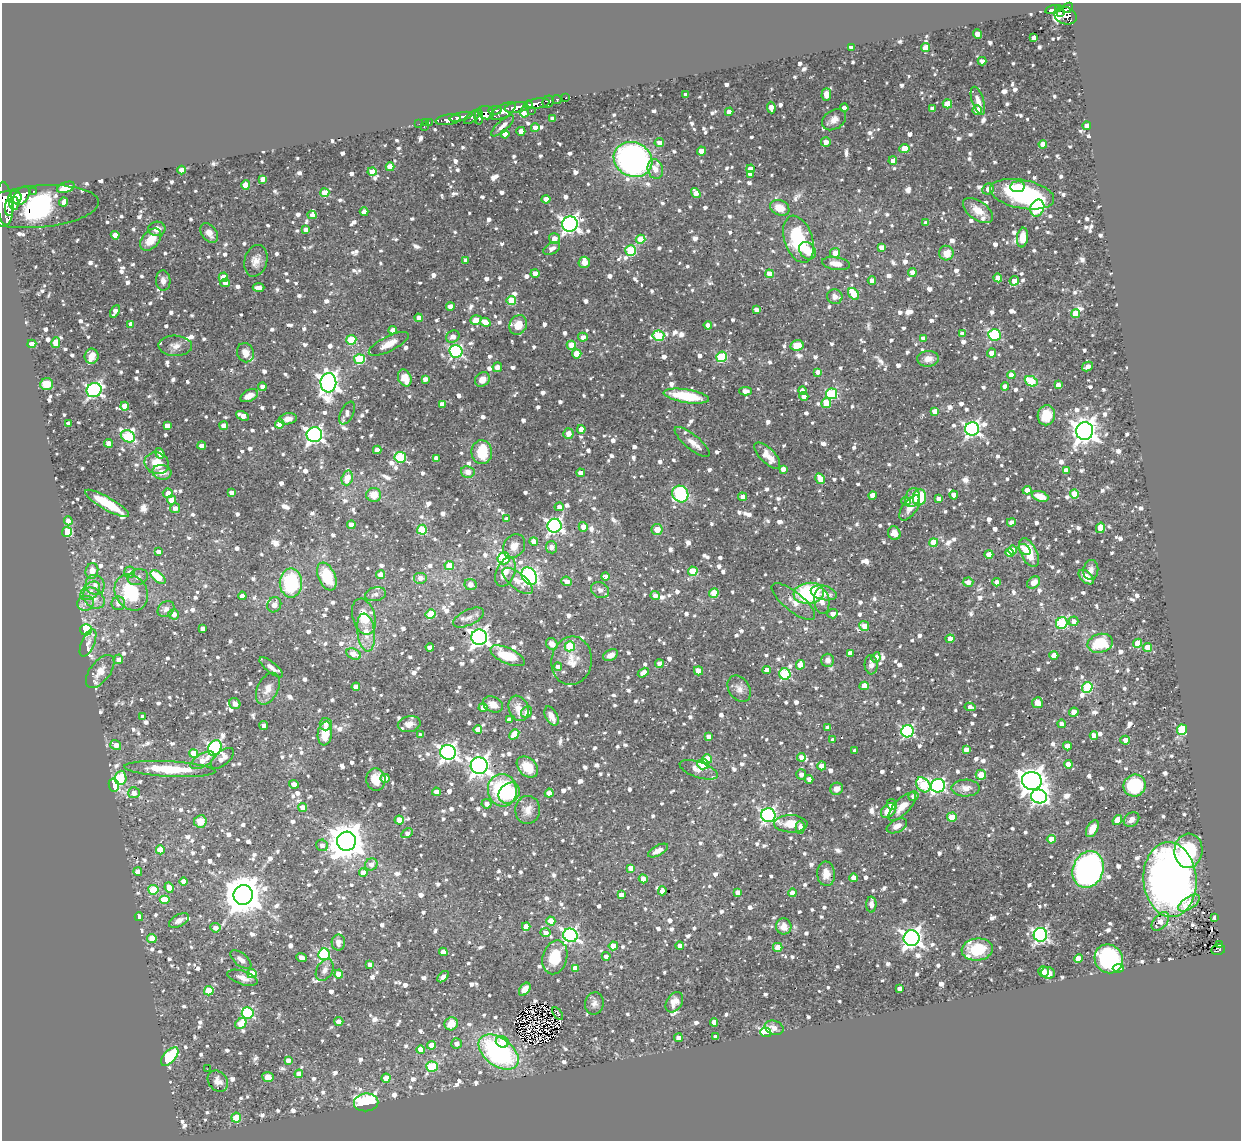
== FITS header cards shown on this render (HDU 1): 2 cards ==
NAXIS1  =                 1239
NAXIS2  =                 1138

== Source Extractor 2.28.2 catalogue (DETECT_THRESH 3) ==
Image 1239 x 1138 px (HDU 1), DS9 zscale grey, 1 PNG px = 1 image px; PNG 1243 x 1142 px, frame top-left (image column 1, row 1138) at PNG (2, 3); each listed source drawn as its Kron ellipse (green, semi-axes under 4 px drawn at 4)
Background 0.493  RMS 0.028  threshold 0.0827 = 3 sigma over >= 5 px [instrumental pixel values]
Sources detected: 1830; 2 with non-positive FLUX_AUTO (blend fragments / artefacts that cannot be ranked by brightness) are neither listed nor drawn; of the other 1828, the 500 brightest by FLUX_AUTO listed and drawn (1328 fainter detections omitted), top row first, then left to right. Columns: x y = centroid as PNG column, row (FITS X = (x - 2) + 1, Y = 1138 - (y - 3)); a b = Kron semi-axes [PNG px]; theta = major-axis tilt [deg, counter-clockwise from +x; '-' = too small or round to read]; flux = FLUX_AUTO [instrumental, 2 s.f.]
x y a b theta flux
1068 8 6 4 45 290
1058 9 4 3 - 130
1052 10 7 3 14 150
1061 12 3 3 - 42
1065 16 11 8 -20 560
977 34 5 4 - 19
1033 38 4 4 - 13
851 48 4 4 - 13
926 48 5 4 - 34
982 61 4 4 - 10
826 94 6 5 - 16
686 95 4 4 - 14
566 98 3 3 - 28
557 99 4 3 - 130
978 101 15 6 -72 15
548 102 6 5 - 200
537 103 12 5 8 830
947 104 5 4 - 49
529 105 4 3 - 490
516 107 12 5 9 1500
771 107 6 4 -83 18
844 108 4 4 - 16
932 108 4 4 - 11
495 110 7 3 8 280
977 110 5 4 - 54
503 111 14 6 30 830
525 111 6 4 76 120
531 111 3 2 - 21
729 112 4 4 - 17
486 113 8 6 -22 390
461 117 11 4 14 870
473 117 10 4 38 290
479 117 8 3 88 350
553 119 4 4 - 20
448 120 13 5 9 940
834 120 13 9 34 16
425 122 3 2 - 17
429 123 4 2 - 22
419 124 2 2 - 10
503 126 14 5 42 10
1087 126 4 4 - 17
424 127 3 2 - 44
535 128 4 4 - 26
521 131 4 4 - 16
505 134 4 4 - 20
826 142 5 4 - 13
659 143 5 4 - 14
1043 144 4 4 - 17
904 149 5 4 - 30
701 151 4 4 - 26
633 159 20 17 -27 570
893 160 4 4 - 13
390 167 4 4 - 36
655 169 10 7 -75 19
751 169 4 4 - 22
182 170 4 4 - 23
372 172 4 4 - 25
750 174 4 4 - 12
263 179 4 4 - 14
246 185 4 4 - 37
66 187 9 5 20 29
1017 187 7 5 7 25
988 189 6 5 - 13
33 191 3 3 - 58
325 193 4 4 - 46
696 193 5 4 - 23
1022 194 32 14 -11 240
22 196 10 6 52 1700
15 197 6 6 - 1100
546 199 4 4 - 22
64 202 4 4 - 12
14 203 6 5 - 690
5 204 22 8 -85 2500
38 207 61 21 4 550
9 208 8 4 -90 720
780 208 10 7 -24 28
1037 208 9 6 67 200
978 210 17 9 -35 29
364 212 4 4 - 13
312 215 4 4 - 11
926 223 4 4 - 11
570 224 8 7 - 810
157 229 8 7 - 16
306 230 4 4 - 12
209 233 11 7 -53 17
115 235 4 4 - 20
1022 237 10 5 82 21
554 239 5 5 - 21
641 239 5 4 - 64
798 239 24 14 -72 130
151 240 13 8 48 35
881 247 4 4 - 13
552 249 9 5 26 12
631 250 5 5 - 130
807 251 9 7 -49 30
835 253 5 4 - 22
946 253 7 7 - 25
466 260 4 4 - 10
256 261 16 11 75 18
584 262 6 5 - 16
836 264 14 6 -8 17
535 273 4 4 - 16
912 273 4 4 - 21
769 274 4 4 - 25
223 277 5 4 - 40
998 278 4 4 - 21
163 281 10 7 -87 10
872 281 4 4 - 15
1014 281 5 4 - 19
225 283 4 4 - 11
258 288 6 4 3 15
853 294 6 4 -54 65
835 297 8 7 - 13
511 301 5 4 - 72
450 306 4 4 - 17
756 310 4 4 - 12
115 311 7 4 62 14
1075 314 4 4 - 43
418 318 4 4 - 10
476 320 6 4 20 23
485 322 5 4 - 30
131 324 4 4 - 15
518 325 10 8 64 28
708 325 4 4 - 13
392 330 4 4 - 14
962 334 4 4 - 10
994 335 6 5 - 210
658 336 6 5 - 110
453 337 7 6 - 11
583 337 5 4 - 11
923 338 4 4 - 11
351 340 5 5 - 85
56 343 5 4 - 29
32 344 4 4 - 18
389 344 22 7 27 25
571 345 4 4 - 27
797 345 6 5 - 36
175 346 17 10 -2 15
456 351 6 6 - 360
245 353 10 8 -70 16
991 353 4 4 - 21
577 354 4 4 - 42
91 356 7 7 - 19
722 357 5 5 - 140
359 359 5 5 - 120
928 359 11 8 2 19
1087 366 6 4 30 12
497 367 5 4 - 11
818 372 4 4 - 12
1011 375 4 4 - 16
405 378 9 6 -67 36
425 379 4 4 - 12
482 379 8 6 41 17
1031 381 7 5 -24 98
328 383 9 8 - 1200
47 384 6 6 - 34
1058 385 4 4 - 11
1005 386 4 4 - 13
262 387 4 4 - 17
94 390 8 7 - 530
745 391 6 4 1 11
802 391 4 4 - 14
832 394 5 5 - 160
249 396 9 5 26 17
686 396 23 6 -9 97
804 396 4 4 - 13
826 403 5 5 - 42
442 404 4 4 - 15
125 406 4 4 - 30
935 411 4 4 - 22
347 413 12 6 63 11
1046 415 10 8 78 41
243 416 7 4 -25 18
288 419 9 5 9 12
68 424 4 4 - 11
280 424 4 4 - 43
167 426 4 4 - 15
224 426 4 4 - 15
581 429 4 4 - 15
972 429 7 6 - 640
1085 431 9 8 - 2000
568 434 5 5 - 18
314 435 7 7 - 740
128 436 7 5 -28 95
692 442 22 7 -40 18
109 443 4 4 - 19
202 446 4 4 - 17
377 450 4 4 - 17
482 452 12 10 -83 63
160 453 6 4 -68 15
767 456 17 7 -45 23
400 457 6 5 - 140
437 458 4 4 - 14
157 463 12 10 -20 37
783 469 4 4 - 13
1066 470 4 4 - 16
162 472 9 7 -9 19
468 472 7 5 -12 15
581 473 4 4 - 19
347 478 7 5 72 31
820 479 6 4 -60 26
1027 490 4 4 - 30
232 492 4 3 - 11
168 493 5 5 - 18
680 494 8 7 - 170
1075 494 4 4 - 68
374 495 7 7 - 31
872 495 4 4 - 18
954 495 4 4 - 20
1040 496 8 5 -19 30
743 497 4 4 - 12
919 497 8 6 79 80
912 498 9 7 74 16
939 499 4 4 - 14
171 500 4 4 - 27
906 501 4 4 - 13
107 503 25 6 -30 65
559 507 4 4 - 10
175 508 5 5 - 12
910 508 14 7 54 16
507 519 4 4 - 12
68 521 4 4 - 17
1011 522 4 4 - 12
351 525 4 4 - 27
554 526 7 7 - 600
583 527 5 4 - 13
1100 528 5 4 - 43
657 529 5 5 - 31
422 530 5 5 - 94
67 532 5 5 - 99
894 533 7 6 - 17
534 541 4 4 - 22
934 542 4 4 - 50
514 546 12 10 55 18
551 547 6 5 - 11
1024 549 7 4 -40 11
1013 550 4 4 - 42
158 552 4 4 - 9.9
1010 553 4 4 - 29
1029 553 15 8 -64 50
989 554 4 4 - 32
504 558 6 6 - 110
449 565 5 4 - 43
1091 570 10 7 83 11
92 571 8 6 77 24
693 571 5 4 - 78
130 572 6 5 - 12
505 572 15 9 68 23
381 575 4 4 - 26
327 576 15 8 -67 85
529 576 9 7 -59 550
138 577 10 8 20 10
158 577 8 5 -38 63
605 577 4 4 - 15
1086 577 9 5 -43 20
420 578 7 6 - 12
518 581 18 8 -39 23
567 581 5 4 - 13
968 582 5 4 - 13
997 582 4 4 - 12
291 583 14 11 89 160
1034 583 7 5 38 19
471 584 6 5 - 16
95 585 10 9 - 14
600 590 9 7 -27 10
90 591 11 7 42 12
131 592 19 15 -58 130
714 593 5 4 - 51
809 593 15 10 7 190
824 593 13 7 -14 19
375 594 11 6 12 11
242 596 4 4 - 12
655 596 5 4 - 10
94 598 12 9 -44 19
822 601 13 7 -83 17
793 602 27 9 -39 24
85 603 8 7 - 10
118 603 7 7 - 13
274 605 8 7 - 12
166 609 9 7 37 12
174 614 5 5 - 15
431 614 5 4 - 69
832 614 5 4 - 11
364 617 18 11 -74 45
468 618 17 7 26 14
1074 621 5 4 - 11
1062 623 6 5 - 150
864 626 5 4 - 23
203 628 4 4 - 11
86 630 6 5 - 210
366 632 19 8 -82 31
479 637 8 8 - 980
950 639 4 4 - 23
88 643 15 6 67 10
1100 643 13 9 14 77
1138 643 4 4 - 43
552 644 6 5 - 14
570 646 5 5 - 87
430 647 4 4 - 11
1148 648 4 4 - 48
850 653 4 4 - 12
353 654 7 5 -26 26
610 655 8 5 27 12
1054 655 4 4 - 19
507 656 18 7 -24 75
876 657 5 4 - 10
118 659 5 4 - 11
828 660 6 6 - 12
572 661 24 20 82 34
659 664 4 4 - 14
800 665 5 4 - 30
871 665 9 6 -86 11
271 667 14 5 -39 12
558 667 4 4 - 10
767 670 4 4 - 15
100 671 19 10 53 23
698 671 5 4 - 27
643 673 6 4 31 18
785 674 6 5 - 180
864 686 4 4 - 39
356 687 4 4 - 17
1087 687 5 5 - 150
268 689 17 10 63 20
739 689 14 10 -57 14
1037 703 5 5 - 30
235 704 6 5 - 11
493 704 10 7 -26 20
483 707 4 4 - 17
970 707 6 4 -8 11
518 708 13 9 -68 23
527 712 6 5 - 15
1074 712 5 4 - 28
551 716 10 6 -63 15
143 717 4 4 - 10
509 720 4 4 - 13
326 724 6 6 - 10
409 724 11 8 12 13
1062 724 4 4 - 12
264 726 4 4 - 11
828 727 4 4 - 10
478 729 4 4 - 19
1182 730 5 5 - 170
908 731 6 6 - 320
325 733 12 7 83 49
514 734 5 4 - 46
421 735 4 4 - 10
709 736 4 4 - 12
1094 736 4 4 - 16
833 740 4 4 - 11
1125 740 5 4 - 14
116 745 5 5 - 15
1067 746 4 4 - 30
215 748 8 6 57 460
966 750 4 4 - 13
855 751 4 4 - 12
448 752 8 7 - 800
194 754 4 4 - 50
801 757 4 4 - 12
222 758 14 7 40 17
707 759 5 4 - 34
202 760 13 6 31 28
703 764 6 5 - 130
1068 764 4 4 - 21
479 766 8 8 - 1000
822 766 4 4 - 26
527 767 12 8 -44 38
170 769 46 7 -3 95
699 770 20 8 -19 17
801 774 5 5 - 11
981 775 5 5 - 36
121 778 7 6 - 74
385 778 4 4 - 20
809 779 4 4 - 13
376 780 11 9 -84 32
1032 781 10 9 - 2100
294 784 5 4 - 14
114 785 7 5 -79 110
923 785 8 6 -50 140
938 786 7 6 - 360
1135 786 11 10 - 140
966 788 14 8 1 19
837 789 6 6 - 13
502 790 16 14 -84 170
436 792 4 4 - 16
134 793 6 5 - 15
509 793 11 9 44 72
549 793 4 4 - 18
913 796 5 4 - 10
1039 796 8 7 - 510
486 804 5 4 - 14
892 804 5 5 - 12
303 807 4 4 - 19
902 807 18 7 46 25
528 810 14 12 83 19
888 810 9 6 47 35
768 815 7 7 - 510
952 817 5 4 - 61
1131 819 8 6 38 11
399 820 4 4 - 34
1117 820 5 4 - 28
200 821 6 6 - 26
791 824 17 8 -2 30
897 826 11 6 25 14
800 827 6 4 90 9.9
1092 829 9 5 61 22
407 833 6 4 31 11
1051 839 4 4 - 32
346 841 10 9 - 4800
322 845 6 5 - 11
160 850 4 4 - 32
658 851 11 5 28 15
1188 851 17 14 85 110
371 864 6 6 - 13
631 868 4 4 - 19
1088 869 19 15 69 670
138 872 4 4 - 18
363 873 4 4 - 30
826 874 12 9 -85 21
853 878 4 4 - 14
643 879 5 4 - 20
1170 879 37 26 -86 1200
183 882 4 4 - 19
169 888 5 4 - 16
153 890 5 5 - 89
662 891 4 4 - 11
738 892 4 4 - 17
792 893 4 4 - 18
243 895 10 9 - 5800
621 895 4 4 - 12
165 900 5 4 - 46
1189 903 12 6 34 25
871 904 8 5 -88 13
139 917 4 4 - 20
1215 917 3 3 - 10
179 920 11 6 27 11
551 921 4 4 - 37
1160 922 11 6 48 14
526 926 4 4 - 21
784 926 8 7 - 15
215 928 5 5 - 13
545 933 5 4 - 13
570 935 7 6 - 470
1040 935 7 6 - 480
152 938 5 4 - 32
911 938 8 8 - 1100
338 942 8 7 - 12
1219 945 4 2 - 18
613 946 4 4 - 39
680 946 4 4 - 10
778 947 5 4 - 41
977 949 15 11 6 68
1218 950 7 5 12 110
443 952 4 4 - 18
324 954 6 5 - 200
606 956 4 4 - 10
301 957 5 4 - 13
555 957 17 12 75 60
1078 958 4 4 - 31
241 959 12 6 -40 11
1109 959 15 14 - 240
370 964 4 4 - 11
575 968 4 4 - 20
1118 968 5 4 - 48
325 970 12 8 62 11
1043 972 5 5 - 12
1048 973 7 6 - 31
252 974 5 4 - 59
339 974 4 4 - 31
443 977 7 3 45 10
242 978 16 6 -18 16
525 989 7 4 53 19
900 989 4 4 - 12
209 991 5 4 - 69
674 1002 11 7 57 18
594 1003 11 9 80 11
248 1013 6 5 - 260
558 1013 7 3 -55 10
339 1021 4 4 - 11
714 1022 4 4 - 18
241 1024 6 5 - 38
451 1024 7 6 - 31
774 1028 10 6 -20 12
766 1032 5 5 - 280
716 1037 4 3 - 11
678 1038 4 4 - 10
502 1042 6 5 - 25
457 1043 5 5 - 13
431 1045 4 4 - 22
421 1050 4 4 - 26
499 1052 23 14 -37 390
170 1057 11 6 47 130
288 1060 4 4 - 16
432 1067 6 5 - 130
207 1069 2 2 - 18
299 1074 4 4 - 16
268 1077 5 5 - 16
386 1078 4 4 - 30
218 1081 11 9 -50 14
366 1102 12 9 7 230
236 1118 5 5 - 50
At the frame edge (FLAGS 8, measured only in part): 1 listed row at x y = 5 204
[1328 fainter detections neither listed nor drawn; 2 non-positive-flux detections neither listed nor drawn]